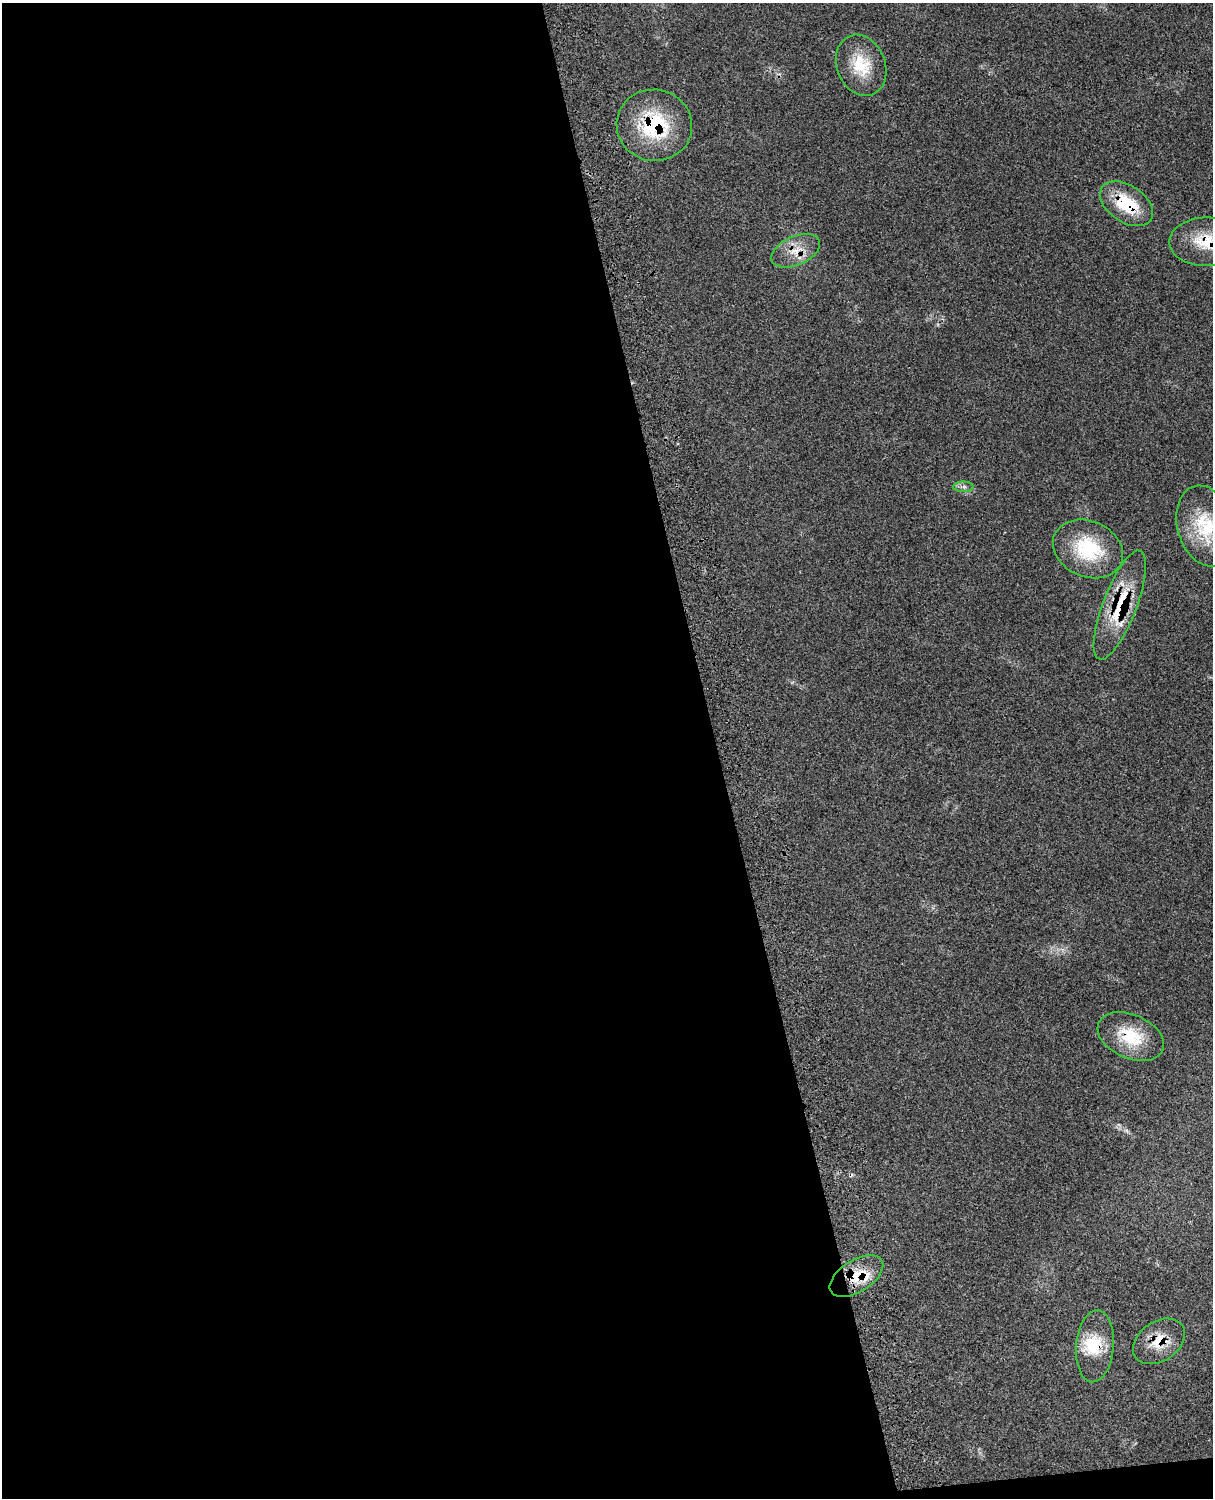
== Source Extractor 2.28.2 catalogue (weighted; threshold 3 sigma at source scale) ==
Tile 9 of 4 x 3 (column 1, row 3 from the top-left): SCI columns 123-1333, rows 277-1772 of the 5084 x 4927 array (HDU 1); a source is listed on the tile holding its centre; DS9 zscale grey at full resolution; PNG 1215 x 1500 px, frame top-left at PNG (2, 3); each listed source drawn as its Kron ellipse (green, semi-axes under 4 px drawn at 4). Shown black and unused: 60% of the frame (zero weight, under 3 of 4 exposures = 6% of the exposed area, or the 3 px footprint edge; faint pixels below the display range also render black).
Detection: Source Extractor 2.28.2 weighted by HDU 2 'WHT'; one run over the whole footprint, this tile lists its part. Background 0.0791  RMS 0.0058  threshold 0.0263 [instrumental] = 3 sigma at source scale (4.5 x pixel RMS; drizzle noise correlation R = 1.50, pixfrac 1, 0.05/0.05 arcsec/px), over >= 5 px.
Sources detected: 16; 3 inside a brighter listed object's ellipse — not listed separately; the other 13 listed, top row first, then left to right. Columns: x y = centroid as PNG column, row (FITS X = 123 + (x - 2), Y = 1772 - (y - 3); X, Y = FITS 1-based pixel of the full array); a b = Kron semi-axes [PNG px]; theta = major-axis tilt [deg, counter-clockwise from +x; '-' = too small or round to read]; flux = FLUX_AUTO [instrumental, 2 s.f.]
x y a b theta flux
861 65 31 24 -69 21
654 125 38 35 -11 47
1127 204 29 18 -34 27
1206 242 36 24 0 24
796 251 26 14 24 11
963 487 10 5 -1 1.9
1205 526 41 28 -74 32
1088 549 36 28 -24 35
1120 605 58 17 69 31
1131 1036 35 22 -23 24
856 1276 30 15 32 17
1159 1341 28 19 34 15
1095 1346 36 19 85 19
Overlapping masked pixels (flux is a lower limit): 9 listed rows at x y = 654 125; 1127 204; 1206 242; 796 251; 1120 605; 1131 1036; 856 1276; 1159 1341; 1095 1346
Isophote crosses this tile's border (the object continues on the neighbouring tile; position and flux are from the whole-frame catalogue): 2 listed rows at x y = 1206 242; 1205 526